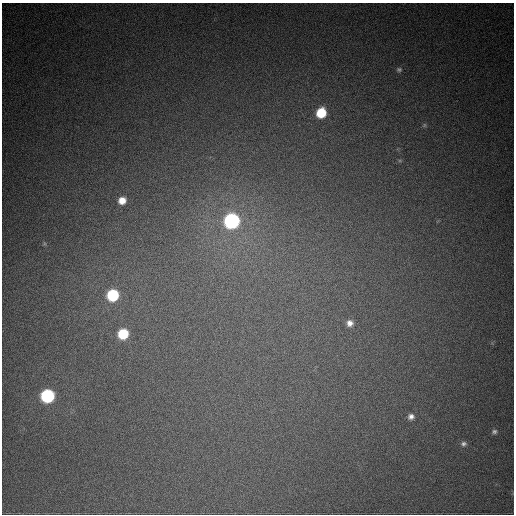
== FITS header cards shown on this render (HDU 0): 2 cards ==
NAXIS1  =                  512
NAXIS2  =                  512

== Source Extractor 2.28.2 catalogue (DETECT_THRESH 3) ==
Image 512 x 512 px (HDU 0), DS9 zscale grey, 1 PNG px = 1 image px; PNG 516 x 516 px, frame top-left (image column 1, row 512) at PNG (2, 3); no overlay
Background 763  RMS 21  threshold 63.6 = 3 sigma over >= 5 px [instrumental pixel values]
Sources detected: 13; all 13 listed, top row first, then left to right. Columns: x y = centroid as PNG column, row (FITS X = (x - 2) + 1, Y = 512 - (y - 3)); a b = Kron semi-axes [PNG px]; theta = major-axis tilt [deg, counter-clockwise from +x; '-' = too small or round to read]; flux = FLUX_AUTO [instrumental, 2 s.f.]
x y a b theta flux
399 70 7 6 - 3200
321 113 8 7 - 54000
424 125 7 5 47 2600
400 161 6 4 -19 1900
122 201 7 6 - 16000
232 221 9 8 - 380000
113 295 8 8 - 110000
350 323 7 7 - 8600
123 334 8 7 - 62000
47 396 8 8 - 210000
411 417 7 7 - 6900
494 432 7 6 - 4000
463 444 8 7 - 5000